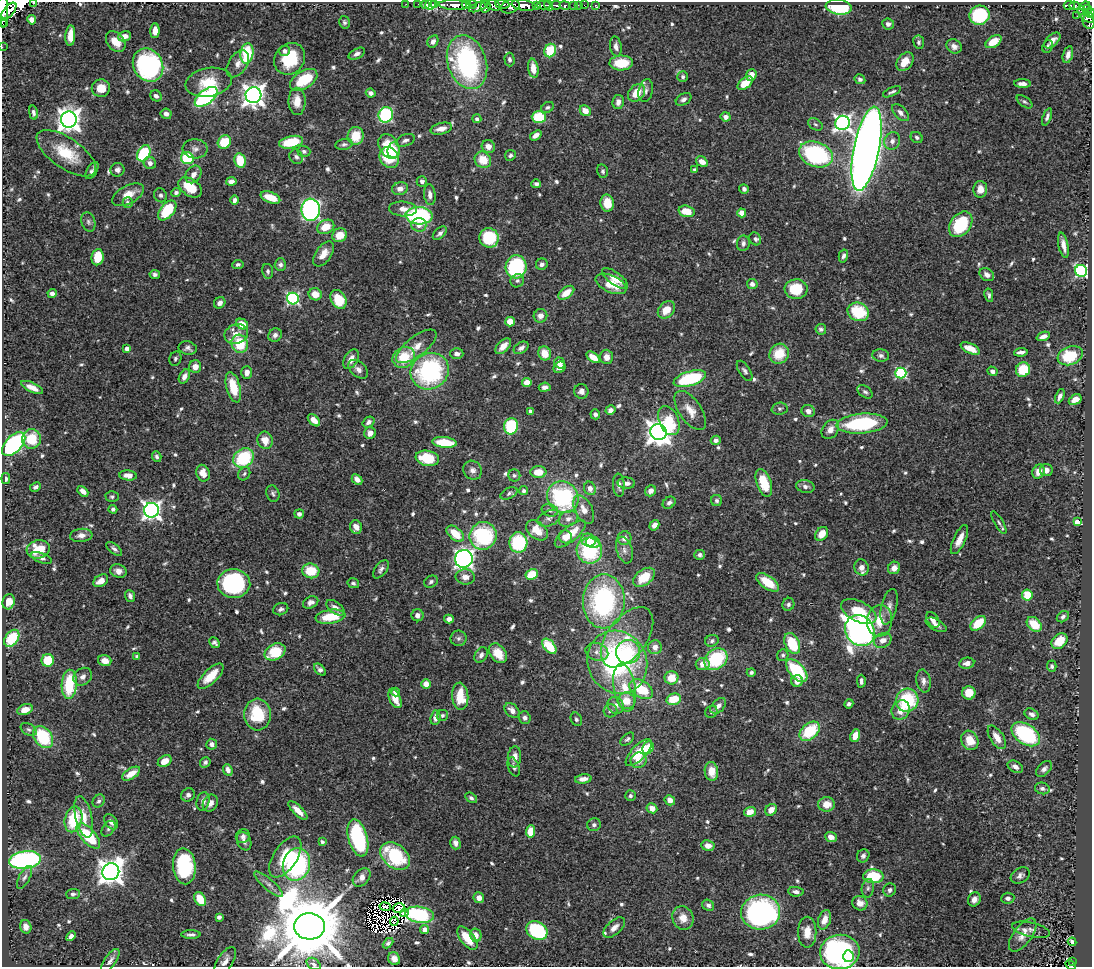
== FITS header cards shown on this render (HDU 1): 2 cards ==
NAXIS1  =                 1090
NAXIS2  =                  965

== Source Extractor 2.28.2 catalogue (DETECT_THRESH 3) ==
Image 1090 x 965 px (HDU 1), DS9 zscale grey, 1 PNG px = 1 image px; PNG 1094 x 969 px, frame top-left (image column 1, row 965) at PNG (2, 2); each listed source drawn as its Kron ellipse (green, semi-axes under 4 px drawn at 4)
Background 0.566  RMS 0.024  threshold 0.0728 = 3 sigma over >= 5 px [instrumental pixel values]
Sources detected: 712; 9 with non-positive FLUX_AUTO (blend fragments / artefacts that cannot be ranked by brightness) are neither listed nor drawn; of the other 703, the 500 brightest by FLUX_AUTO listed and drawn (203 fainter detections omitted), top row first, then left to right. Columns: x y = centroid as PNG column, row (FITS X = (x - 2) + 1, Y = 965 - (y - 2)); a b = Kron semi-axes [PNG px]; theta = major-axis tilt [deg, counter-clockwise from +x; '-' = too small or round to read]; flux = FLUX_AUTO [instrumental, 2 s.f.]
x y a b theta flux
34 3 3 2 - 57
406 4 2 2 - 6.4
418 4 2 2 - 9.3
425 4 3 3 - 14
431 4 6 5 - 62
502 4 7 3 -5 290
435 5 3 3 - 22
454 5 15 5 -3 1100
466 5 5 3 - 660
472 5 5 4 - 450
492 5 9 5 -26 450
524 5 12 5 -10 1900
537 5 4 3 - 150
544 5 7 3 0 430
548 5 5 3 - 360
556 5 5 3 - 110
574 5 3 3 - 28
578 5 2 2 - 7
584 5 2 2 - 10
596 5 3 3 - 16
1069 5 5 3 - 99
485 6 6 5 - 400
510 6 10 6 21 730
565 6 5 3 - 160
1074 6 5 4 - 120
1084 6 6 4 21 240
479 7 10 4 23 370
839 7 13 7 -8 100
3 8 19 5 -89 2400
1087 9 4 3 - 260
9 11 10 5 50 1200
1082 11 4 4 - 91
1090 13 5 3 - 180
979 15 10 9 - 130
1077 16 3 2 - 4
1088 17 7 5 -20 230
32 20 4 4 - 6.4
344 22 6 5 - 3.8
1089 22 7 5 -65 290
5 24 3 2 - 120
888 24 6 5 - 5.3
155 31 7 4 87 15
70 36 10 5 86 22
125 36 6 5 - 11
1052 40 10 5 43 11
433 41 6 5 - 6.9
116 42 11 8 -51 21
919 42 7 5 -81 3.6
993 42 9 5 33 29
616 46 10 5 -79 7.3
954 46 8 7 - 8
1047 46 6 5 - 4.2
2 47 2 2 - 3.6
284 51 5 5 - 5.1
550 51 7 5 68 62
247 53 10 6 81 86
357 54 9 5 28 5.9
1068 55 9 5 73 9.4
290 59 17 14 51 74
509 59 7 5 -86 4.3
467 62 27 19 -72 270
905 62 10 7 51 22
621 63 12 7 2 43
238 64 15 9 57 12
148 65 17 14 -59 270
533 68 9 5 -81 17
751 75 6 5 - 15
683 77 5 5 - 4
860 79 5 4 - 4.8
304 80 15 8 32 60
209 82 23 14 11 46
745 83 9 5 38 32
1022 84 8 4 -3 8.6
101 88 9 8 - 25
646 91 12 7 77 7.3
892 92 10 4 24 4
371 93 5 4 - 5.8
637 93 10 7 48 30
253 95 8 8 - 1300
156 96 6 5 - 5.7
206 97 13 7 38 280
684 99 8 5 31 6.1
297 101 13 8 -89 23
618 102 7 6 - 9
1024 102 9 5 -37 3.7
547 107 7 5 31 3.6
585 111 6 5 - 19
33 112 7 4 -80 5.7
900 113 10 6 -47 7
166 114 5 5 - 7.7
386 115 8 7 - 170
539 117 7 6 - 59
726 117 5 4 - 8.3
1047 117 9 4 69 5.2
477 119 4 4 - 4.2
69 120 8 8 - 1500
842 123 7 7 - 530
815 124 8 5 -30 3.6
441 129 11 5 14 13
536 135 6 4 36 9.5
356 136 9 8 - 37
917 137 6 5 - 4.3
405 140 10 5 21 5.8
892 141 9 7 70 9.2
224 142 7 6 - 41
291 142 12 6 12 63
344 144 9 5 9 4.3
389 146 13 9 -60 41
488 146 7 6 - 12
195 149 12 9 -4 9.5
867 149 43 12 79 2700
394 150 8 6 86 18
304 151 6 5 - 4.7
66 153 34 15 -34 63
144 153 9 6 58 110
816 154 17 12 -21 220
510 155 6 5 - 4
296 157 7 6 - 5.3
187 158 6 6 - 81
389 158 11 9 -59 80
240 160 7 5 -77 47
483 160 9 7 -41 34
702 162 6 5 - 13
150 163 6 6 - 7.7
117 170 7 6 - 6.2
694 170 4 3 - 3.6
92 171 9 5 60 6.1
603 171 7 5 -77 4.1
193 174 9 7 55 10
231 181 5 4 - 8.3
422 181 5 5 - 5.9
536 184 5 4 - 4.8
190 187 13 8 -34 35
400 189 8 6 16 11
744 189 5 4 - 4.7
980 189 8 7 - 16
176 192 5 4 - 4.1
128 195 17 9 28 23
161 195 7 6 - 4.4
430 195 10 5 -83 8.9
270 197 10 5 -20 26
235 200 5 3 - 6.5
128 203 5 5 - 7
607 203 8 6 -78 29
403 209 14 7 -4 14
167 210 12 6 50 80
311 210 11 9 89 510
687 211 8 5 -16 30
742 213 4 4 - 23
419 216 13 8 -3 190
88 222 10 7 -72 5.2
961 224 14 10 53 92
419 225 7 7 - 9.7
326 227 9 6 24 29
440 233 8 5 42 5.2
340 235 7 6 - 26
489 238 10 9 - 80
755 239 7 5 -61 4
743 243 8 6 83 6.1
1063 245 13 5 -78 12
323 254 14 7 54 17
843 256 6 4 76 4.7
97 257 8 6 81 39
238 264 5 4 - 3.9
542 264 6 5 - 6.2
280 265 6 5 - 5
516 267 11 10 - 160
268 271 7 5 -80 4
1081 271 6 6 - 280
155 274 5 4 - 4.7
987 275 8 6 -33 7.7
615 278 15 6 -37 21
517 281 7 6 - 4.9
611 284 16 8 -24 33
752 284 5 5 - 7.4
796 289 11 10 - 52
566 293 9 5 37 25
52 294 4 4 - 5.5
315 294 6 6 - 21
989 295 7 4 -79 4
293 299 6 5 - 250
338 299 10 7 -61 55
220 303 6 5 - 6.2
666 310 10 7 46 26
858 312 11 9 -23 74
540 316 7 6 - 12
510 322 5 4 - 20
242 324 6 5 - 27
821 329 5 5 - 4.4
236 334 12 9 21 21
275 335 7 6 - 6.1
1043 336 7 4 22 8.5
240 344 9 8 - 60
416 346 24 9 38 21
503 346 9 5 44 14
188 348 9 6 -13 6.1
521 348 8 5 32 7.7
970 348 10 5 -24 20
127 349 4 4 - 11
1021 352 7 3 7 6.8
545 353 7 6 - 25
457 354 6 5 - 6.8
779 354 10 9 - 42
881 356 8 6 -8 5.6
1070 356 13 9 21 67
404 357 12 9 33 56
593 357 8 4 -37 17
607 357 7 6 - 11
175 359 7 6 - 3.9
351 359 11 6 59 14
559 363 6 5 - 8.6
195 367 6 6 - 15
559 367 6 5 - 12
358 369 11 7 -42 8.7
1023 370 7 7 - 57
430 371 19 18 - 240
745 371 11 5 -57 5.1
992 371 5 4 - 6.1
247 372 6 5 - 9.3
901 373 5 5 - 190
184 376 7 5 61 9.2
690 379 17 7 16 140
527 382 4 4 - 31
32 387 12 4 -25 13
233 387 15 7 -75 43
545 387 6 4 7 7.8
581 391 7 7 - 8.1
865 392 8 5 -36 5.2
1060 396 7 4 66 6.4
1075 400 7 4 32 15
780 409 8 6 5 3.6
610 410 5 4 - 8.6
690 410 22 11 -55 24
531 411 4 3 - 7.7
808 411 7 6 - 9.9
595 414 5 4 - 5.3
314 420 7 4 -43 13
669 421 15 9 -67 62
368 422 6 5 - 5.8
862 424 25 10 5 170
511 426 8 7 - 110
830 429 10 7 54 13
659 432 8 7 - 1700
370 433 6 5 - 11
32 439 10 9 - 48
265 440 9 7 -71 18
716 440 5 4 - 6.8
444 442 12 5 -6 54
14 444 14 8 45 290
157 457 6 4 -70 4.2
244 458 11 9 38 100
427 458 12 7 -10 58
472 470 10 9 - 8.8
1046 470 6 6 - 7.9
538 472 8 6 4 27
1039 472 7 5 60 14
203 473 8 6 -69 17
244 474 7 5 58 3.6
128 475 9 5 -6 12
514 475 6 6 - 3.7
6 479 5 4 - 3.8
357 479 6 4 -43 11
626 483 8 5 -1 8.3
764 483 14 7 -71 48
619 485 11 5 -86 7
35 487 6 4 28 4.1
805 487 9 6 -11 6.8
590 488 7 5 -65 10
83 491 6 4 -44 10
524 491 4 4 - 4
651 491 6 5 - 9.6
509 493 9 5 27 4.1
273 494 8 6 -71 4.1
112 497 6 5 - 3.6
563 497 16 15 - 190
716 501 5 5 - 4.2
669 503 7 5 37 5.1
113 509 4 4 - 4.1
584 509 15 8 -63 16
151 510 7 7 - 740
550 510 8 6 -17 5.8
299 514 5 4 - 5.6
549 518 12 7 23 7.3
568 519 10 7 24 8.7
1077 522 4 4 - 23
999 523 13 4 -60 4.7
654 525 5 4 - 11
356 527 7 6 - 15
537 530 12 8 -38 28
455 534 10 6 -41 37
570 534 19 7 40 36
822 534 7 5 52 22
81 535 11 6 6 9.5
483 536 14 13 - 150
565 537 7 6 - 18
624 538 7 7 - 9
588 540 7 6 - 25
959 540 16 6 65 18
593 542 7 5 -13 9.8
518 543 10 9 - 120
38 549 11 9 15 45
114 549 9 4 -40 5.1
624 550 14 7 -73 8.8
589 551 13 12 - 120
700 555 5 5 - 4.7
41 558 11 5 -19 6.7
464 559 9 9 - 580
861 567 8 7 - 11
894 568 6 6 - 12
381 569 10 6 54 6.2
118 571 8 6 -20 10
311 571 8 7 - 48
532 574 6 5 - 44
465 577 9 7 -6 12
644 577 12 7 37 42
101 581 8 5 33 15
431 582 7 5 29 4.6
768 582 13 6 -35 40
234 583 16 14 -3 250
353 583 6 5 - 4.1
1027 595 5 5 - 44
130 596 6 5 - 6.5
604 601 27 21 87 240
9 602 8 6 71 14
311 602 8 5 25 7.2
788 604 6 6 - 4.8
889 607 18 8 77 13
335 608 10 5 -36 9.9
281 609 8 6 22 5
859 612 19 10 -26 47
418 615 6 6 - 8.3
330 617 15 7 8 50
1063 617 6 5 - 4.5
449 619 5 4 - 7.3
933 620 8 5 -55 9.5
879 621 16 12 83 33
978 623 9 5 41 45
1034 624 8 6 -44 36
936 625 11 5 -28 7.9
860 631 16 14 -53 920
627 637 35 19 53 53
12 638 9 6 53 58
459 638 8 7 - 5.2
883 640 9 7 25 14
712 641 7 5 23 4.2
1059 641 9 6 40 37
215 643 6 4 -45 4.6
792 644 11 7 -65 66
549 646 9 5 -50 58
655 647 7 7 - 12
275 652 11 8 27 57
597 652 11 8 -17 11
628 652 12 11 - 48
498 653 11 7 -51 23
481 655 8 6 62 6.3
783 655 6 5 - 4.1
137 656 4 3 - 3.5
716 659 12 10 36 100
48 660 6 6 - 54
105 661 6 5 - 16
617 662 32 29 -60 340
967 663 7 5 11 9.7
703 664 7 6 - 15
1052 666 5 5 - 4.1
320 670 7 4 -46 6
797 671 13 7 -48 110
751 672 4 4 - 3.8
211 676 16 7 44 31
83 677 10 8 40 8.2
671 678 7 6 - 30
797 681 6 5 - 12
861 681 6 3 -89 4.8
924 681 11 7 -78 8.7
69 684 15 7 87 90
426 684 5 4 - 17
625 687 24 11 -81 36
641 689 13 8 -32 61
396 692 4 4 - 15
969 693 6 6 - 26
460 696 13 8 -85 41
395 699 10 5 -65 22
674 699 7 5 15 42
907 700 12 11 - 110
626 701 9 8 - 25
849 704 5 4 - 4
615 705 9 7 -53 11
718 706 9 6 44 8.3
25 710 8 5 21 18
512 710 8 6 -45 10
901 710 10 8 54 18
610 711 7 6 - 4.7
711 712 6 5 - 3.6
258 714 16 13 -85 75
1032 714 7 5 -29 6.5
442 715 6 5 - 4.5
435 718 7 5 84 9
525 718 6 6 - 5.9
576 719 7 5 -62 3.8
29 729 9 5 -29 3.8
810 731 11 8 41 75
1026 734 16 10 -33 160
855 736 6 4 68 23
43 737 12 9 -53 94
997 737 13 6 -58 19
627 739 8 5 41 3.6
970 740 10 8 -61 29
212 744 5 5 - 6.1
648 748 7 5 59 32
639 753 17 7 46 48
514 757 10 6 83 13
638 760 8 7 - 16
165 761 7 5 31 20
205 762 5 5 - 4.2
514 767 10 5 -71 5.3
1015 767 8 5 -29 7.6
1044 769 9 6 43 6.1
228 770 6 4 -66 8.9
711 771 9 6 -83 23
131 774 10 5 31 24
583 779 8 4 7 11
1042 788 7 5 -13 5.2
188 795 7 6 - 7.2
630 796 5 5 - 4
471 798 6 4 -32 3.9
670 800 5 5 - 10
99 801 7 5 53 4.7
203 801 9 6 76 8.6
210 803 9 7 59 11
826 804 8 7 - 22
652 808 5 5 - 14
771 810 6 5 - 18
298 811 12 5 -45 17
750 812 6 5 - 19
84 817 21 8 -77 23
73 819 13 8 75 73
111 822 8 5 -52 6.5
594 825 7 6 - 5
108 829 9 6 54 4.3
530 831 6 4 83 33
88 836 15 7 -48 82
243 836 7 6 - 6.3
831 837 6 5 - 11
358 838 19 9 -74 180
244 841 9 7 -66 8.2
322 842 4 3 - 4.3
455 843 6 5 - 6.7
708 846 7 5 -8 13
395 856 17 11 -41 130
863 856 7 6 - 5
285 857 23 11 56 74
25 860 16 8 8 390
296 864 16 13 76 250
184 866 18 11 -85 150
111 872 8 8 - 1800
1020 875 10 7 30 6.4
873 876 10 7 -2 76
24 877 12 5 62 5.5
362 877 10 7 47 11
269 884 18 5 -41 9.9
868 888 9 6 80 4.9
890 890 7 6 - 5.6
796 892 8 5 -7 6.6
73 894 7 5 4 4.9
479 898 5 5 - 13
1008 898 6 5 - 5.7
200 899 7 5 -60 40
974 899 7 6 - 12
860 903 8 7 - 14
708 905 6 5 - 5.6
385 907 5 4 - 4.6
399 908 6 5 - 4
761 912 19 17 4 380
404 913 4 4 - 3.6
419 915 14 8 -8 170
219 917 4 3 - 7.8
683 918 12 10 -66 19
825 920 10 6 71 18
394 921 4 3 - 5.6
309 926 15 13 -3 24000
26 927 7 5 -73 9.2
614 927 13 7 43 11
425 929 4 4 - 13
1031 930 19 7 -13 9.8
537 931 11 9 -30 140
807 932 15 9 90 21
191 935 9 4 0 5.6
476 935 7 5 -76 12
1023 935 19 9 54 18
71 936 5 4 - 7.8
467 938 14 6 -52 36
1072 942 4 3 - 6.3
388 943 6 4 44 3.6
840 952 20 17 5 460
848 956 6 5 - 65
394 959 6 5 - 8
110 961 14 5 55 7.7
225 961 16 7 57 11
1072 961 4 3 - 17
313 964 8 5 -34 4
1071 965 6 3 -27 30
At the frame edge (FLAGS 8, measured only in part): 6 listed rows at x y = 34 3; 3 8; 1090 13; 2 47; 313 964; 1071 965
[203 fainter detections neither listed nor drawn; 9 non-positive-flux detections neither listed nor drawn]